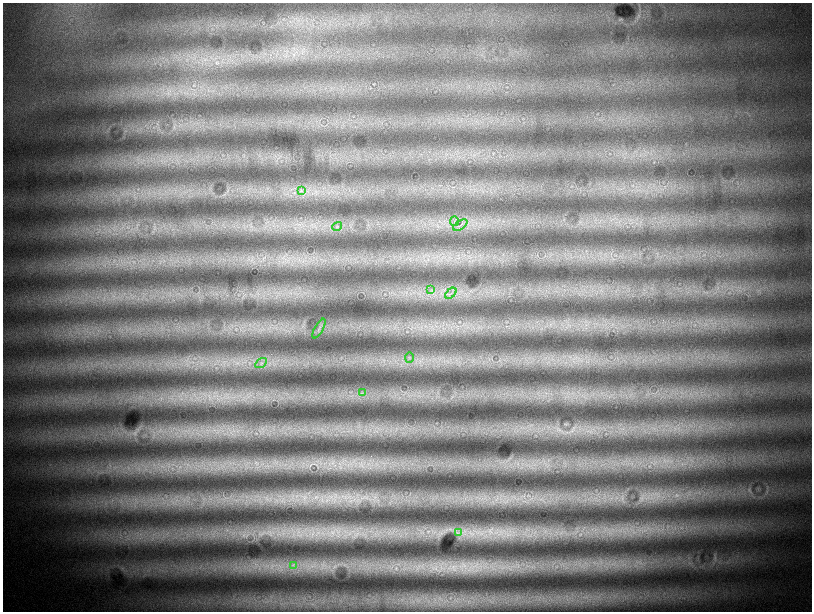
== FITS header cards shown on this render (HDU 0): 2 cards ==
NAXIS1  =                 1619
NAXIS2  =                 1219

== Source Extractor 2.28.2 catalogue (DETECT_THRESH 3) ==
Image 1619 x 1219 px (HDU 0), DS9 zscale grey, zoomed out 1/2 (1 PNG px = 2 x 2 image px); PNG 814 x 614 px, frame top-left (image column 2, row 1218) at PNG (3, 3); each listed source drawn as its Kron ellipse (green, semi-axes under 4 px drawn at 4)
Background 2760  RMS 240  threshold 719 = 3 sigma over >= 5 px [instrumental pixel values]
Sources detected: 12; all 12 listed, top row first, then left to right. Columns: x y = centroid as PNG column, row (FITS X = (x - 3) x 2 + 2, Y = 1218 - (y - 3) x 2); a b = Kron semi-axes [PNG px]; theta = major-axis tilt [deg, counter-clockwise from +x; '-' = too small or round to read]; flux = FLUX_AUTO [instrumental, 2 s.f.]
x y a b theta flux
301 191 4 3 - 66000
454 221 5 2 - 49000
460 225 8 2 34 63000
337 226 5 2 - 58000
431 290 4 2 - 33000
451 293 6 2 45 62000
319 329 11 3 61 150000
409 358 5 3 - 74000
261 363 6 3 33 83000
362 393 4 2 - 39000
458 533 4 2 - 68000
293 565 4 2 - 50000